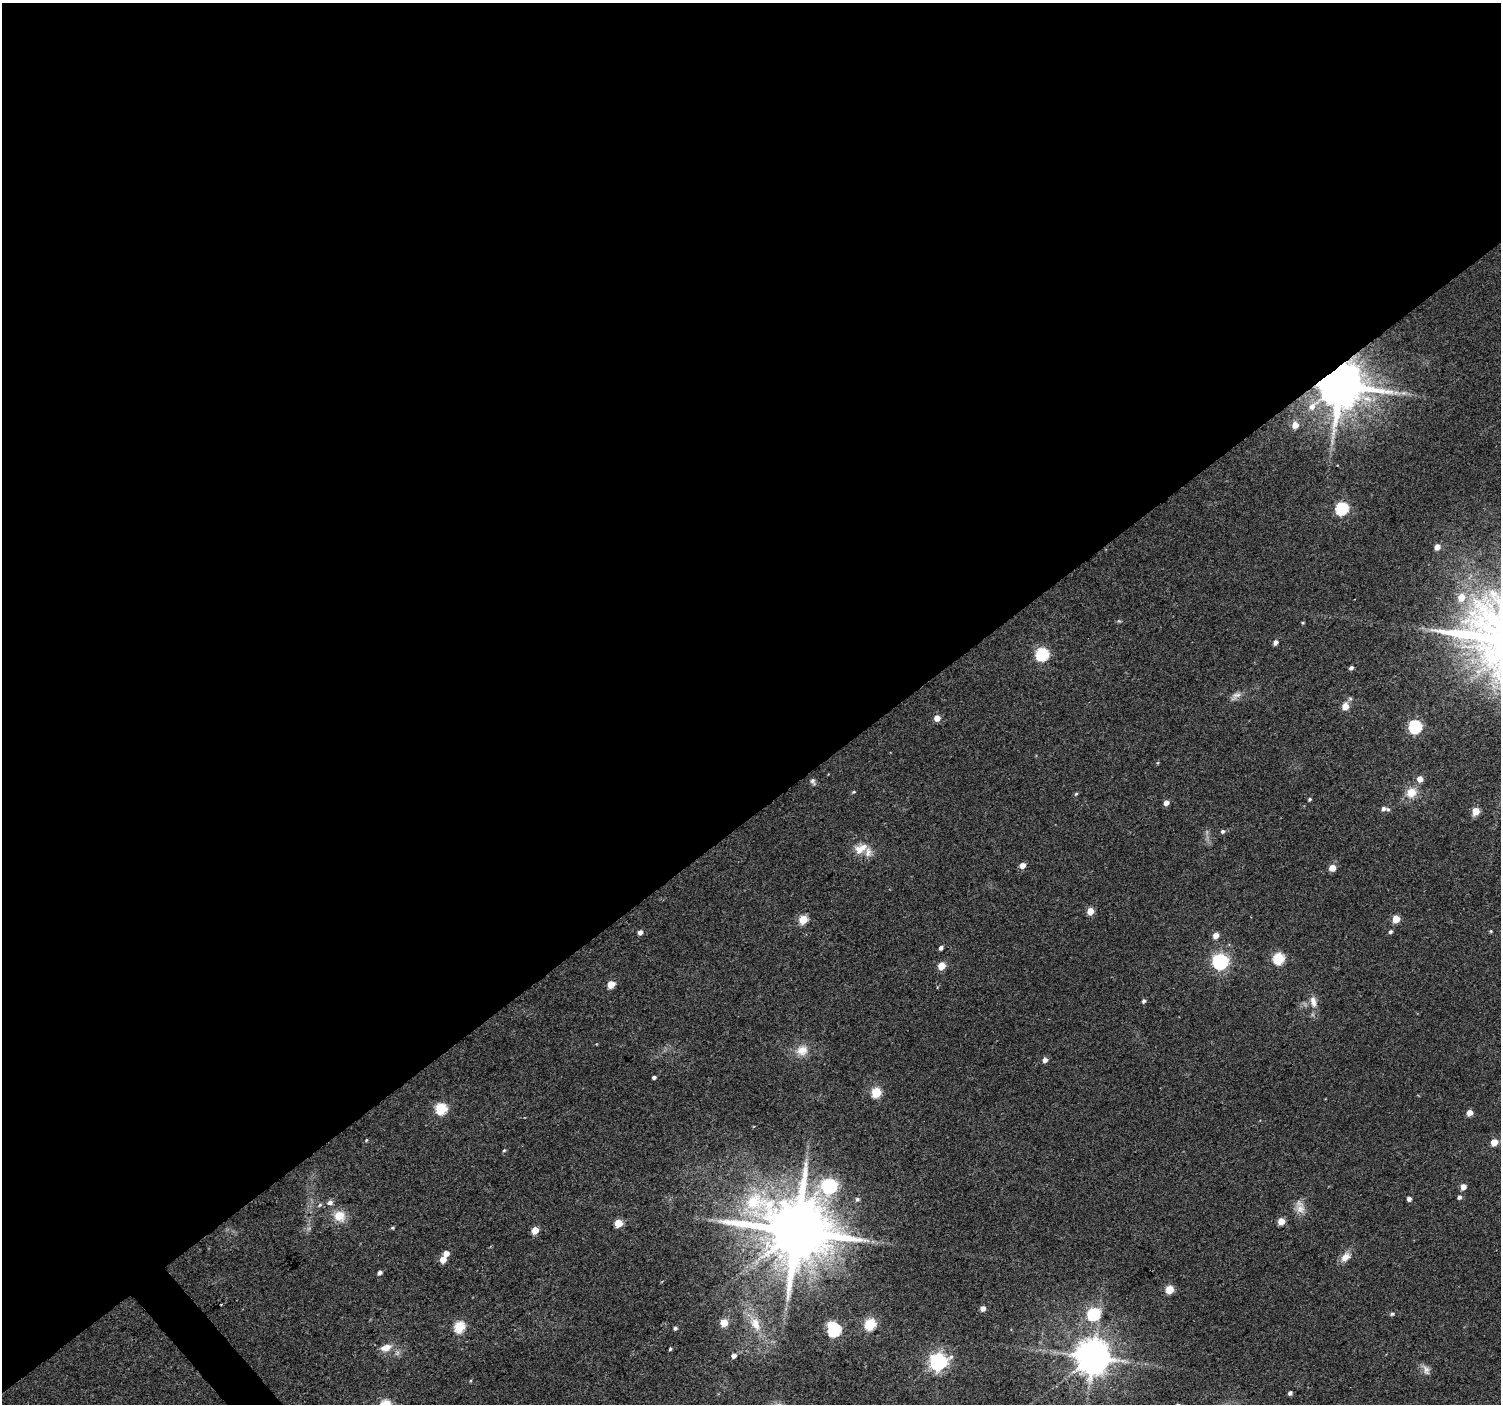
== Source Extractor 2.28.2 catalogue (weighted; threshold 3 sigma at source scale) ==
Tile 2 of 4 x 4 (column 2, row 1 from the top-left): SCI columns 1502-3000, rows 4408-5809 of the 5997 x 5948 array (HDU 1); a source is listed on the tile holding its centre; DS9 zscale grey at full resolution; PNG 1503 x 1406 px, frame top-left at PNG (2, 3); no overlay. Shown black and unused: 58% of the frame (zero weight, under 2 of 3 exposures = <1% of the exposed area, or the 3 px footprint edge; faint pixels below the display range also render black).
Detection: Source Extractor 2.28.2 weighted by HDU 2 'WHT'; one run over the whole footprint, this tile lists its part. Background 0.0622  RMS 0.0073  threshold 0.0327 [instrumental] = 3 sigma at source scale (4.5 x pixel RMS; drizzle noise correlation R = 1.50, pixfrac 1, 0.0396/0.0396 arcsec/px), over >= 5 px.
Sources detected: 89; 1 long thin detection or spike segment (spike, bleed or trail) — not listed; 3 inside a brighter listed object's ellipse — not listed separately; the other 85 listed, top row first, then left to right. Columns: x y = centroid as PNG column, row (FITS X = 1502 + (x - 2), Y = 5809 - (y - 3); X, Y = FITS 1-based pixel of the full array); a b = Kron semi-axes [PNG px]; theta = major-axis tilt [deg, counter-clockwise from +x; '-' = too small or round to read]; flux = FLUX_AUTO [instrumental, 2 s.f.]
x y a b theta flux
1340 385 13 11 42 4300
1295 425 6 5 - 7.9
1342 508 6 6 - 82
1437 547 5 4 - 6
1461 597 7 6 - 11
1303 623 4 4 - 0.84
1275 642 5 4 - 3.2
1042 654 6 6 - 92
1351 668 5 4 - 2
1236 696 17 7 37 4
1345 706 5 5 - 11
937 718 5 5 - 7.1
1415 727 6 6 - 97
1420 779 6 5 - 5.3
813 781 8 6 -65 1.9
854 792 5 4 - 0.87
1411 792 13 12 - 10
1076 794 5 4 - 0.91
1310 799 4 4 - 1.1
1166 802 5 5 - 4.4
1383 808 6 5 - 2.5
1476 811 5 5 - 15
1223 831 5 5 - 1.7
859 849 13 12 - 8.4
1022 865 5 5 - 5.5
1332 868 5 5 - 9.8
1090 911 5 5 - 11
803 919 5 5 - 22
1396 919 5 5 - 17
1491 931 4 4 - 0.75
640 932 4 4 - 3.4
1390 932 5 4 - 1.5
1216 935 5 5 - 7.6
941 948 4 4 - 2.4
1279 958 6 5 - 57
1220 962 6 6 - 200
941 966 5 5 - 16
611 984 5 5 - 14
1144 1001 5 5 - 1.6
1313 1002 17 8 -79 6.2
802 1050 16 13 13 9.7
1045 1060 5 5 - 3.7
654 1077 4 3 - 1.7
876 1092 5 5 - 45
441 1108 6 5 - 62
1470 1113 5 4 - 7.4
366 1140 4 4 - 0.74
1494 1142 5 5 - 12
504 1150 5 4 - 0.9
829 1186 7 6 - 170
1463 1187 5 4 - 6.1
1459 1197 5 4 - 2.1
857 1199 5 5 - 1.6
1409 1199 4 4 - 3.1
330 1202 7 6 - 2.9
320 1205 6 5 - 1.4
1300 1209 15 12 81 7.1
339 1216 13 12 - 12
1281 1221 5 5 - 11
618 1223 5 5 - 20
392 1228 4 4 - 0.86
535 1230 5 4 - 12
796 1231 21 18 -16 7600
446 1253 5 5 - 5.6
1345 1257 13 9 45 6.4
443 1260 5 5 - 9.3
380 1272 4 4 - 2.5
1170 1289 5 5 - 24
983 1308 5 4 - 4.4
1094 1314 6 6 - 79
1392 1314 6 4 2 1.3
724 1323 5 5 - 17
755 1324 18 11 -63 12
830 1324 6 5 - 7.8
870 1324 6 5 - 62
459 1327 6 5 - 54
675 1328 4 4 - 1.6
834 1330 6 6 - 110
386 1348 11 7 19 7.9
670 1349 4 3 - 1
734 1356 5 4 - 3.9
1093 1357 10 10 - 1800
938 1362 7 7 - 280
1426 1370 14 8 -79 3.7
1290 1393 4 4 - 2.2
Overlapping masked pixels (flux is a lower limit): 1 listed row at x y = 1340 385